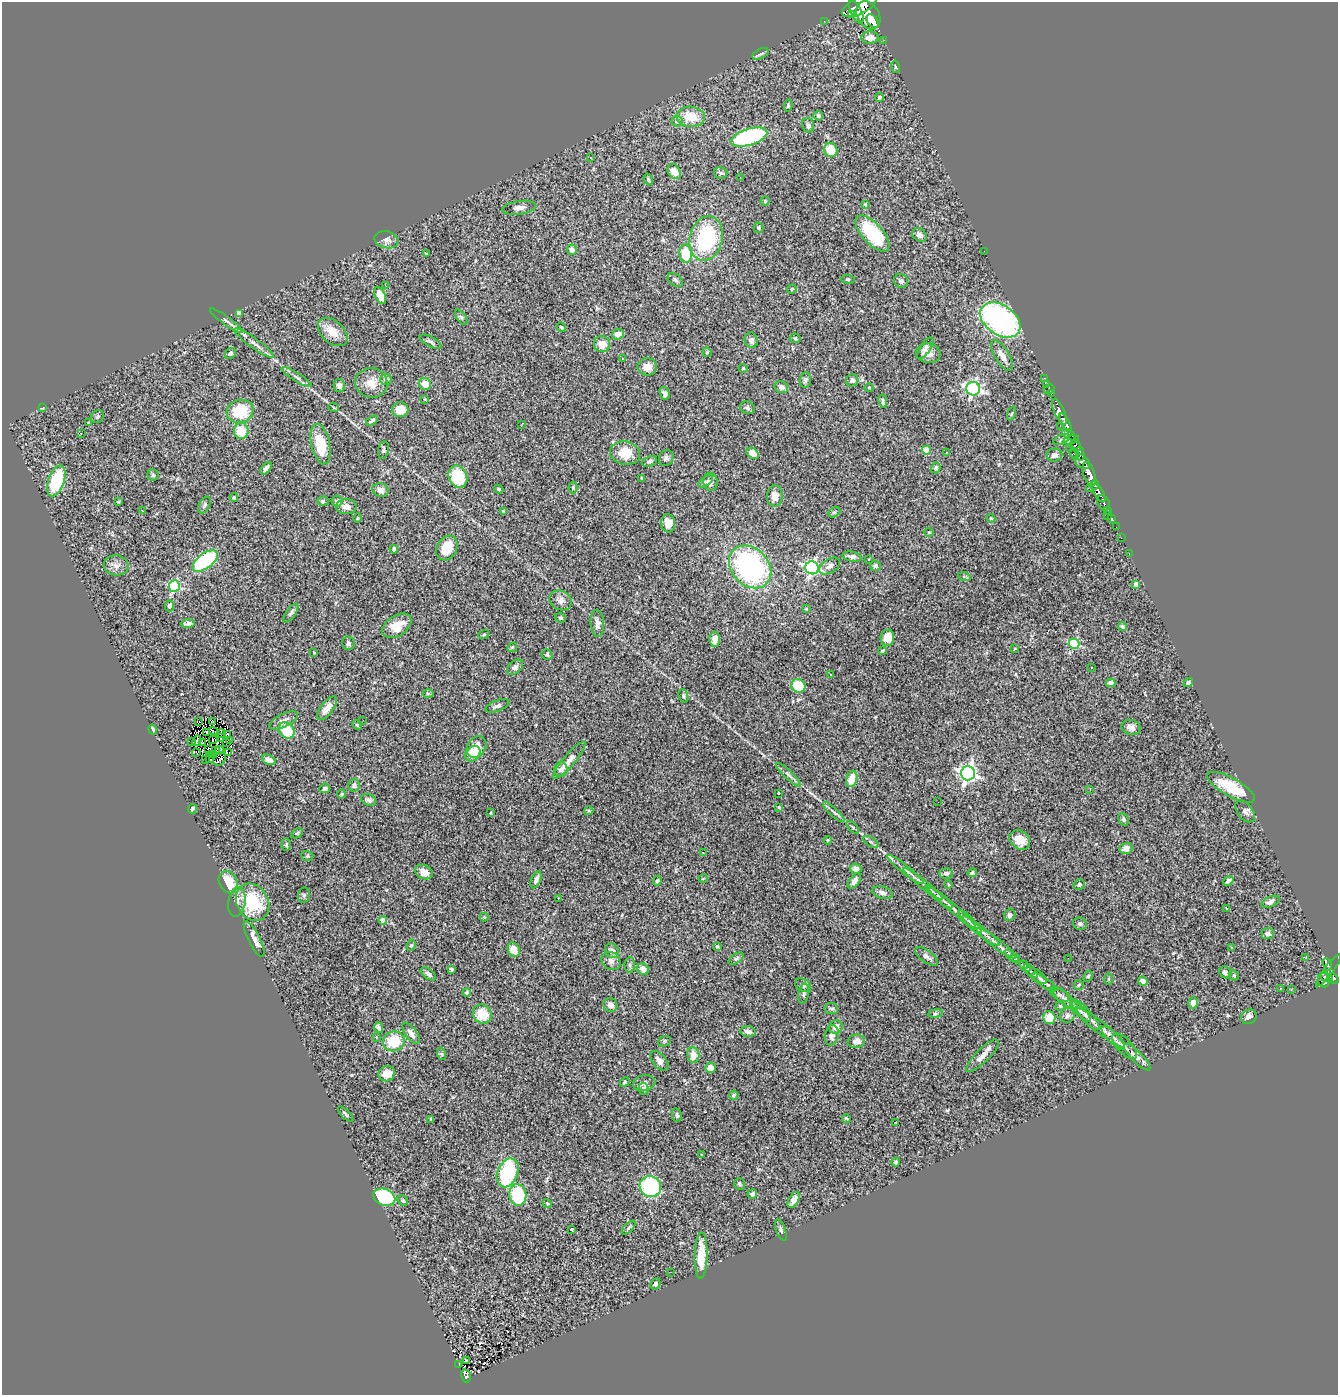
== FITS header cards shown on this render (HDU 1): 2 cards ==
NAXIS1  =                 1336
NAXIS2  =                 1393

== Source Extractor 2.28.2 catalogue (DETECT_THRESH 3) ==
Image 1336 x 1393 px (HDU 1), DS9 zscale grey, 1 PNG px = 1 image px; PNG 1340 x 1397 px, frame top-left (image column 1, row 1393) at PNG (2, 2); each listed source drawn as its Kron ellipse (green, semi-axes under 4 px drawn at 4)
Background 1.17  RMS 0.069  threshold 0.206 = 3 sigma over >= 5 px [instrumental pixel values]
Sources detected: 381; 4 with non-positive FLUX_AUTO (blend fragments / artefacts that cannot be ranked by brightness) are neither listed nor drawn; the other 377 listed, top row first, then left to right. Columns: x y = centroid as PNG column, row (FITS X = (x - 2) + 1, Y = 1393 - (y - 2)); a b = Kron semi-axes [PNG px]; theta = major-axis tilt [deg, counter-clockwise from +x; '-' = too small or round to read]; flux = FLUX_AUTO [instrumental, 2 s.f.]
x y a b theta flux
859 6 19 8 27 5500
856 12 13 5 -64 2200
852 15 3 2 - 420
868 15 15 10 -59 4100
872 21 7 5 -51 2100
824 22 3 2 - 24
870 38 9 6 2 38
884 40 2 2 - 11
760 54 9 4 27 10
895 67 6 3 -81 5.2
880 97 4 4 - 9
788 105 6 4 84 5.9
818 116 5 4 - 14
691 117 14 10 -4 110
677 121 5 5 - 8.5
808 125 7 6 - 12
749 137 19 8 17 530
831 150 7 6 - 84
591 158 2 2 - 2.9
674 172 8 6 -54 50
721 173 7 5 -12 7.5
740 177 2 2 - 24
648 179 6 4 -72 7.4
765 201 4 4 - 5.5
865 204 4 3 - 4.4
519 208 17 7 8 24
759 228 5 5 - 5.9
872 233 22 10 -48 310
920 235 8 6 -37 19
706 238 22 16 77 380
386 240 12 8 -15 22
572 250 5 5 - 25
984 251 2 2 - 7.2
427 254 3 2 - 3.4
686 254 9 6 -83 140
848 279 7 3 -8 5.6
675 280 8 5 -38 12
901 281 7 6 - 13
385 285 3 2 - 4.9
792 289 5 4 - 5.2
380 295 9 5 -65 62
239 313 4 4 - 32
461 317 9 4 -54 8.3
1000 320 22 14 -35 940
226 321 20 4 -36 19
561 327 5 4 - 6.5
333 332 17 11 -41 65
618 334 6 5 - 29
795 338 5 5 - 6.4
751 340 8 6 -74 19
431 342 12 5 -27 14
254 343 24 5 -36 31
602 344 8 8 - 50
925 348 12 5 57 16
707 352 5 4 - 5.7
230 353 6 5 - 9.1
928 353 12 10 -8 37
1002 355 17 7 -59 39
622 359 3 2 - 3
647 367 9 8 - 40
743 368 4 3 - 5.8
297 377 17 3 -32 15
1044 378 3 2 - 33
386 379 6 5 - 8.6
805 380 7 5 84 13
852 380 6 6 - 15
371 383 16 14 -15 65
425 384 6 6 - 48
1047 384 3 3 - 35
339 385 6 5 - 14
781 387 7 6 - 17
869 387 4 3 - 3.9
973 389 7 6 - 1100
1049 389 5 4 - 58
665 393 7 4 -71 14
1052 393 4 3 - 30
425 399 3 3 - 3.3
883 401 7 4 -79 9.8
42 408 4 3 - 4.4
334 408 5 3 - 4.3
747 408 7 6 - 12
400 410 8 7 - 52
240 411 13 11 16 180
1059 412 14 5 -65 1600
1011 414 7 3 71 6
97 417 7 6 - 8.6
372 421 6 3 34 8
88 423 3 2 - 2.9
1065 423 10 4 -62 2000
521 425 2 2 - 3.2
1060 426 2 2 - 12
241 431 8 7 - 85
81 433 2 2 - 3.9
1069 435 7 4 -37 420
1062 440 9 4 24 9.3
1071 440 8 4 13 600
320 444 20 9 -77 130
1076 446 6 4 -48 580
1070 448 2 2 - 15
383 450 9 5 80 9.6
926 450 4 4 - 120
625 453 15 11 -11 83
753 453 7 5 -34 61
946 453 3 3 - 15
1074 454 6 3 -67 130
1080 454 7 3 -80 460
1054 455 8 6 11 20
666 458 8 7 - 13
649 461 8 5 22 12
1082 462 9 6 -38 950
266 468 7 4 50 16
936 468 5 4 - 11
1089 474 12 5 -72 3300
153 475 5 5 - 8
458 477 11 9 -65 180
641 478 4 2 - 3.9
56 481 16 8 70 240
706 481 8 4 36 9.5
711 482 9 7 -85 14
1095 485 4 3 - 680
573 488 6 4 -89 8.1
499 489 5 3 - 5.4
1090 489 2 2 - 9.4
380 490 8 7 - 26
1099 493 10 4 -60 1500
775 496 10 7 89 35
234 497 4 3 - 5.4
323 501 6 5 - 7.3
337 501 5 5 - 7.3
118 502 4 3 - 4.2
1103 503 8 5 -56 420
204 505 9 5 62 10
346 507 10 7 2 32
1108 510 3 3 - 130
142 511 3 3 - 4
503 511 3 3 - 5.1
834 512 6 4 28 6.4
1108 515 3 2 - 12
358 518 4 3 - 4.5
991 518 4 4 - 5.5
1112 519 3 3 - 64
668 523 9 7 -82 45
1116 527 2 2 - 10
929 532 4 4 - 5.2
1121 538 2 2 - 8.7
447 548 13 9 61 95
394 549 4 3 - 7.8
1129 553 2 2 - 9.3
852 557 10 5 -11 18
868 559 3 3 - 14
205 561 14 7 37 430
116 565 12 10 -6 28
830 566 11 7 32 22
875 566 5 5 - 12
750 567 24 18 -46 880
812 568 6 6 - 1200
964 576 6 4 -19 7.4
1136 584 4 4 - 25
174 586 6 5 - 460
561 600 11 9 -31 28
170 606 5 4 - 13
806 609 4 3 - 4.1
291 613 11 4 54 12
560 618 6 4 -19 6.4
188 623 7 4 2 17
597 623 13 6 -86 24
397 626 16 10 34 72
1122 626 4 4 - 7
484 634 6 3 21 4.1
887 638 8 7 - 53
715 639 7 5 89 33
348 643 7 6 - 14
1074 644 5 5 - 380
512 647 5 4 - 6
1015 648 4 2 - 3.2
883 650 4 2 - 5.6
314 653 2 2 - 3
547 655 6 5 - 9.6
515 667 9 6 41 14
1091 667 3 3 - 13
831 674 3 2 - 6.6
1111 683 5 4 - 17
1188 683 5 4 - 8.1
798 686 7 6 - 140
428 693 6 4 1 5.8
683 696 7 4 -71 8.1
497 706 12 5 20 16
327 708 14 6 53 37
284 720 16 6 27 26
363 720 2 2 - 4.9
199 721 3 2 - 6.3
212 721 3 2 - 7.5
357 725 5 4 - 5.7
1131 727 9 7 -13 23
153 729 5 3 - 7.7
287 730 9 7 -49 130
206 732 3 2 - 5.6
214 732 5 2 - 2.8
221 733 4 2 - 4.6
227 735 3 2 - 4.3
221 738 3 2 - 5
214 739 6 2 42 0.62
230 740 3 2 - 3.4
192 741 3 2 - 4.3
197 741 5 3 - 8.2
202 742 3 2 - 4.4
227 742 3 2 - 4.5
477 747 11 9 57 39
208 749 4 2 - 0.88
215 750 3 3 - 9.1
220 750 4 3 - 8.5
196 753 4 2 - 2.9
229 753 3 2 - 7
473 754 8 6 47 100
212 755 2 2 - 4.4
205 759 3 2 - 3.3
210 759 4 2 - 1.6
220 759 7 5 54 1.6
269 760 7 4 -27 18
569 760 24 6 50 39
561 770 7 6 - 16
968 773 7 7 - 1800
788 775 16 4 -43 17
852 779 8 5 74 76
354 785 6 5 - 12
1231 787 27 9 -29 140
325 788 5 4 - 11
1090 790 3 2 - 4.6
778 793 2 2 - 4
342 794 5 3 - 4.2
369 800 8 5 -25 13
938 802 2 2 - 3.2
779 807 4 3 - 4.7
192 809 5 4 - 9.4
589 811 4 4 - 5
1245 811 13 7 -52 19
834 812 14 3 -43 13
490 813 4 4 - 4.7
1123 819 6 5 - 8.3
853 827 8 3 -45 5.9
297 833 6 4 29 5.9
828 840 4 4 - 4.7
1020 840 11 9 -38 53
871 842 8 3 -32 8.7
286 845 6 4 89 6.1
1126 848 6 5 - 29
703 853 3 3 - 52
307 856 6 5 - 7.3
855 868 6 5 - 17
905 870 23 3 -38 28
424 872 9 7 -24 33
946 873 6 5 - 15
972 873 5 4 - 8.5
703 878 5 3 - 3.6
536 880 9 4 68 18
657 881 5 4 - 7.2
854 881 9 5 55 18
1228 881 5 3 - 9.9
228 882 12 9 -66 110
923 884 25 4 -39 29
949 885 4 2 - 3.4
1079 885 5 5 - 10
882 893 11 6 -15 18
304 895 7 5 78 8.3
939 897 17 4 -40 20
559 898 2 2 - 3.2
237 902 15 8 81 31
253 902 19 15 -60 240
1270 902 10 5 23 17
952 908 31 3 -41 33
1227 908 3 2 - 5.1
1010 915 6 5 - 13
484 917 4 4 - 3.7
383 920 4 4 - 79
970 922 16 4 -46 21
1080 924 7 6 - 15
981 931 23 4 -38 28
1268 933 6 5 - 17
254 939 20 6 -64 43
996 943 24 5 -37 30
411 945 6 4 66 7.1
717 946 4 3 - 4.8
1232 948 3 2 - 7.2
514 950 7 6 - 52
612 951 8 6 -55 24
926 956 13 6 -36 21
1011 956 8 4 -35 7.9
1306 957 3 2 - 5
1015 958 5 3 - 3.7
1068 958 2 2 - 2.3
736 959 8 4 34 9.4
611 961 10 8 -42 22
1327 964 7 3 -68 190
630 965 7 5 -89 10
1025 966 6 4 -45 7
451 969 3 3 - 7.7
643 969 6 5 - 28
1329 970 19 4 54 340
1031 971 9 3 -46 7.7
1225 972 6 5 - 20
428 974 9 5 -36 13
1036 975 12 5 -36 20
1234 975 5 4 - 6.4
1088 976 6 3 64 5.4
1326 977 7 3 -22 270
1333 978 6 4 -30 410
1109 979 6 4 90 5.7
1324 980 7 6 - 330
1143 981 5 4 - 19
1044 982 14 4 -34 19
803 985 8 6 -30 12
1079 985 5 4 - 5.7
1280 989 3 2 - 4.9
1291 990 3 2 - 2.8
467 992 4 4 - 6.5
804 994 10 5 79 11
1059 994 11 5 -32 15
1065 999 15 5 -38 23
1193 1003 6 5 - 24
610 1005 7 7 - 23
1060 1006 5 4 - 5.9
831 1008 7 5 -8 9.7
1080 1011 14 4 -47 20
935 1013 7 4 8 8.7
482 1014 10 9 - 96
1085 1015 19 5 -48 28
1067 1016 7 7 - 15
1049 1017 6 6 - 58
1249 1017 8 7 - 21
379 1027 5 3 - 11
836 1027 7 6 - 31
1101 1028 30 5 -39 48
748 1031 7 5 -9 20
411 1033 12 5 -54 25
832 1035 10 7 78 26
376 1037 3 2 - 2.8
1113 1038 15 5 -45 25
394 1041 11 10 - 140
664 1041 6 5 - 6.6
856 1041 9 6 6 28
1125 1046 16 7 -47 24
442 1054 6 4 -71 6.4
693 1055 8 6 -85 39
982 1056 22 7 45 36
1137 1057 18 5 -45 22
659 1061 11 6 -50 27
710 1068 5 5 - 28
387 1074 8 7 - 46
625 1082 5 4 - 5.8
644 1083 11 7 12 26
644 1089 6 5 - 6.2
734 1095 5 4 - 9.4
346 1114 10 2 -46 6.3
677 1115 7 5 -79 9.1
846 1118 4 4 - 6.6
431 1119 4 3 - 4.9
896 1123 2 2 - 3.7
702 1155 3 3 - 3.5
896 1162 4 4 - 9.7
508 1173 15 10 67 410
739 1184 6 5 - 10
650 1186 11 10 - 440
752 1194 5 5 - 15
518 1195 10 8 -82 290
384 1197 11 8 -22 370
794 1200 9 5 60 37
403 1201 6 4 -47 7.5
547 1203 4 3 - 4.2
629 1228 9 3 46 7.2
572 1229 4 3 - 12
781 1230 11 4 -70 11
701 1255 23 6 88 99
671 1272 2 2 - 4.8
655 1284 6 5 - 15
466 1361 3 3 - 8.5
459 1364 3 2 - 3.6
466 1376 7 4 -76 78
At the frame edge (FLAGS 8, measured only in part): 1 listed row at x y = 859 6
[4 non-positive-flux detections neither listed nor drawn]